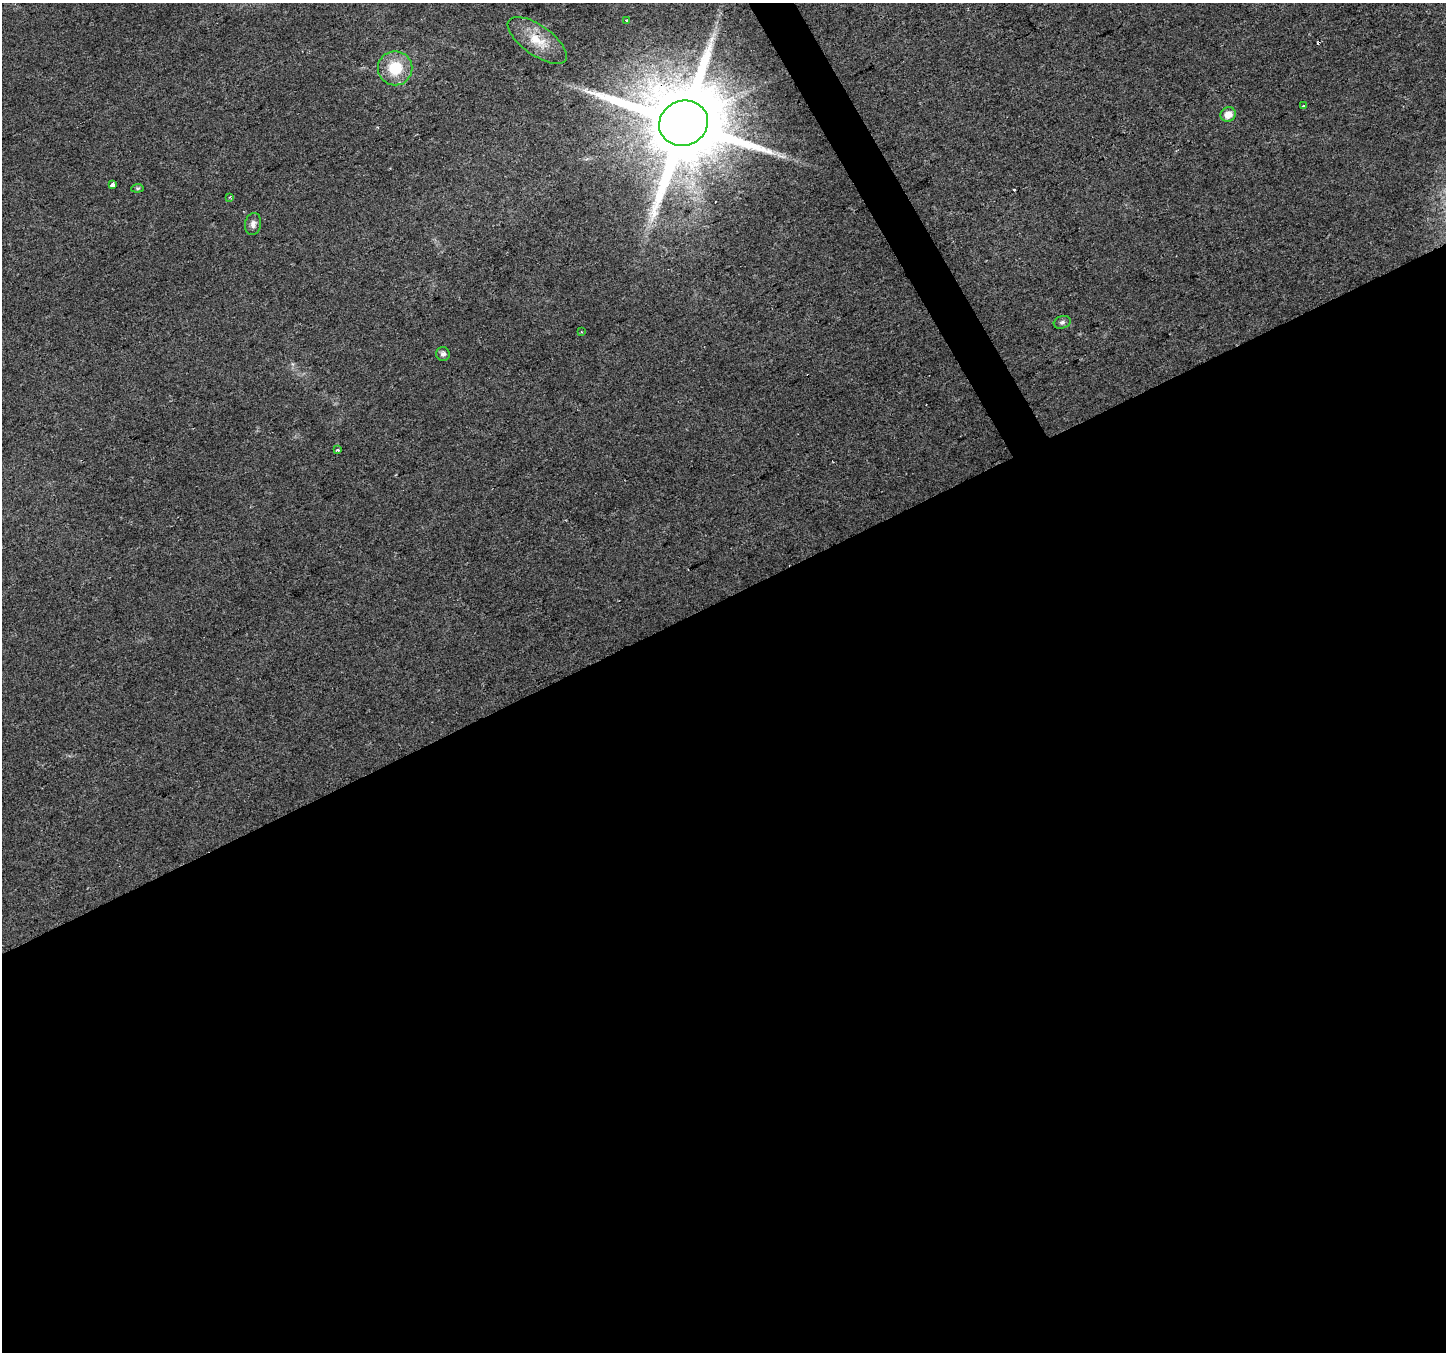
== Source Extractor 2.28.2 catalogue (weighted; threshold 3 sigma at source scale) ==
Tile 15 of 4 x 4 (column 3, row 4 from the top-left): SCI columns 2891-4334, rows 162-1511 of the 5778 x 5662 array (HDU 1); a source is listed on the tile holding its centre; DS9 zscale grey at full resolution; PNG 1448 x 1354 px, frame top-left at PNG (2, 3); each listed source drawn as its Kron ellipse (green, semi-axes under 4 px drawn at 4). Shown black and unused: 57% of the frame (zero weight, under 2 of 3 exposures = <1% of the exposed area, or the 3 px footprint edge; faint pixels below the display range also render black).
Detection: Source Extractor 2.28.2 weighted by HDU 2 'WHT'; one run over the whole footprint, this tile lists its part. Background 0.0769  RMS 0.0073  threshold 0.0329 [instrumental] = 3 sigma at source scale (4.5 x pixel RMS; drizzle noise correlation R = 1.50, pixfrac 1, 0.0396/0.0396 arcsec/px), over >= 5 px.
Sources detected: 18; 3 cosmic-ray / hot-pixel residue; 1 long thin detection or spike segment (spike, bleed or trail) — neither listed nor drawn; the other 14 listed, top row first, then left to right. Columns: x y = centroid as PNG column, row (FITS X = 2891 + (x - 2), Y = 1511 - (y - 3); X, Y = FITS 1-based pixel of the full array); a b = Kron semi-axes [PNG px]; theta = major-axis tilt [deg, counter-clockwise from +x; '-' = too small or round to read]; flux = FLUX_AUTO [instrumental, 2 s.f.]
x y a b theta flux
627 20 4 3 - 1.6
537 40 35 15 -35 20
395 68 17 17 - 23
1303 106 4 3 - 0.65
1228 114 8 7 - 6.5
683 123 25 22 22 12000
113 185 3 3 - 28
137 188 6 4 6 0.95
229 197 3 3 - 0.7
253 224 11 8 79 3.3
1062 322 8 6 18 1.9
581 332 2 2 - 0.6
443 354 7 6 - 2.9
337 450 3 3 - 2
Overlapping masked pixels (flux is a lower limit): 1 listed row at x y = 683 123